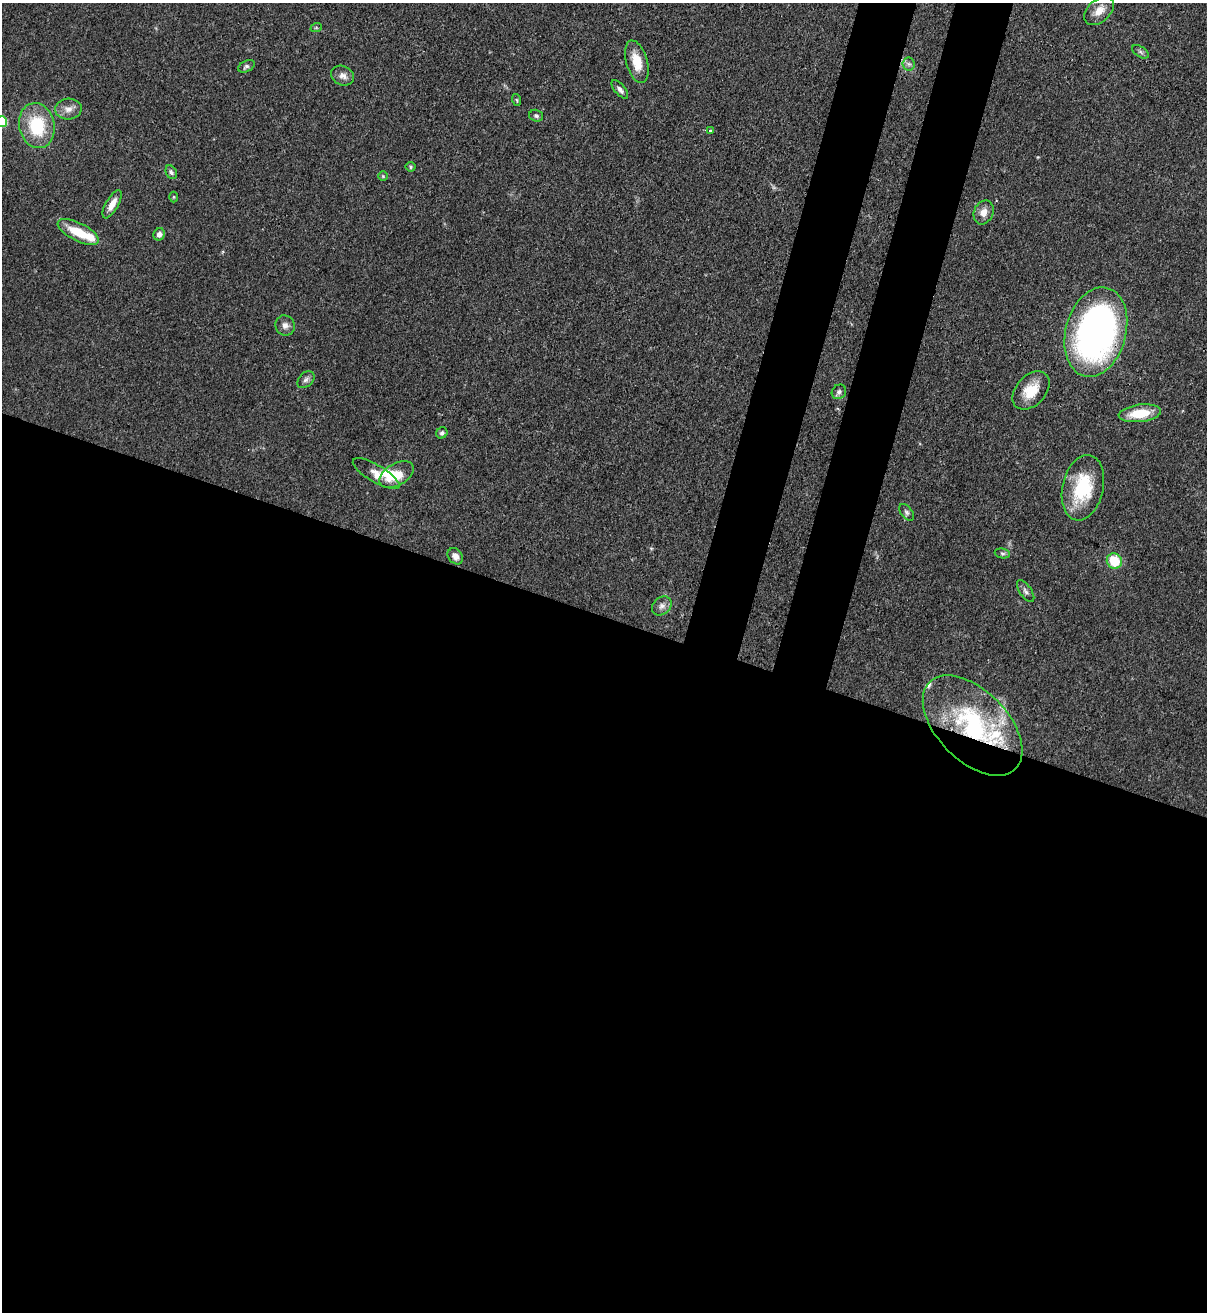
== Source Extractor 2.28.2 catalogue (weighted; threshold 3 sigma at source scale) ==
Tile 14 of 4 x 4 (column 2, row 4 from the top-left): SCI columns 1431-2635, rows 32-1341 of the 5389 x 5307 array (HDU 1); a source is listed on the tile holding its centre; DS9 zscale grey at full resolution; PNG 1209 x 1314 px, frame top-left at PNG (2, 3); each listed source drawn as its Kron ellipse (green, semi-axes under 4 px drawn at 4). Shown black and unused: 58% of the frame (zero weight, under 3 of 4 exposures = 7% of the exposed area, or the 3 px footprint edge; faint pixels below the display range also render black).
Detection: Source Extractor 2.28.2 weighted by HDU 2 'WHT'; one run over the whole footprint, this tile lists its part. Background 0.0823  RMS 0.0039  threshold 0.0174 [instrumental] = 3 sigma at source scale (4.5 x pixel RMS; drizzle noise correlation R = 1.50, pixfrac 1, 0.05/0.05 arcsec/px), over >= 5 px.
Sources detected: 43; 1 inside a brighter object's white glare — neither listed nor drawn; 3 inside a brighter listed object's ellipse — not listed separately; the other 39 listed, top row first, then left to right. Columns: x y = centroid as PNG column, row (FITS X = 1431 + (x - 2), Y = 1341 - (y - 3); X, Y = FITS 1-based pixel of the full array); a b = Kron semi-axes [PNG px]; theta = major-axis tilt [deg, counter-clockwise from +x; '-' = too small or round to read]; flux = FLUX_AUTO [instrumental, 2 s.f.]
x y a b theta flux
1099 11 17 11 42 4.6
316 28 6 3 18 0.46
1140 52 9 5 -34 0.99
637 62 22 10 -74 7.3
909 64 6 6 - 1
246 66 9 5 26 0.95
343 76 12 9 -24 2.5
620 89 11 5 -49 1.5
517 100 6 3 -71 0.48
68 109 13 10 4 3
536 116 7 5 -17 0.88
2 122 5 5 - 19
37 126 23 17 -78 20
710 131 3 3 - 0.79
410 167 5 4 - 0.6
171 172 7 5 -62 0.91
383 176 5 5 - 0.49
174 197 5 3 - 0.42
112 204 16 6 60 3.8
984 212 12 9 66 3.4
78 232 22 9 -27 11
159 234 6 5 - 1.7
285 325 10 9 - 2
1096 332 46 30 75 160
306 380 10 7 45 1.3
1031 390 22 15 47 9.2
839 392 8 6 47 1.2
1140 413 21 8 7 11
442 433 6 5 - 1
376 474 26 8 -30 4.7
397 474 19 11 30 7.7
1083 488 33 20 77 23
907 512 9 5 -53 1.1
1002 553 8 5 -6 0.77
455 556 9 7 -53 2.6
1114 561 8 7 - 12
1026 591 13 6 -56 1.4
662 606 11 8 40 2
973 725 61 35 -45 58
Overlapping masked pixels (flux is a lower limit): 2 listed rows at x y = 1096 332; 973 725
Isophote crosses this tile's border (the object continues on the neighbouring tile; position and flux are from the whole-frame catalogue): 1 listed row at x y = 2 122